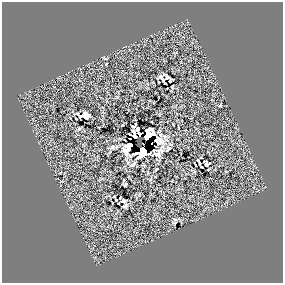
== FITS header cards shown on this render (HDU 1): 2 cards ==
NAXIS1  =                  281 /
NAXIS2  =                  281 /

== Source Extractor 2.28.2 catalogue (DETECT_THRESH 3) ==
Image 281 x 281 px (HDU 1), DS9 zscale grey, 1 PNG px = 1 image px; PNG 285 x 285 px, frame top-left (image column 1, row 281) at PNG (2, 2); no overlay
Background 0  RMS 33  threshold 98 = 3 sigma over >= 5 px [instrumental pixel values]
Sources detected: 35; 4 with non-positive FLUX_AUTO (blend fragments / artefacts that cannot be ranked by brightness) are not listed; the other 31 listed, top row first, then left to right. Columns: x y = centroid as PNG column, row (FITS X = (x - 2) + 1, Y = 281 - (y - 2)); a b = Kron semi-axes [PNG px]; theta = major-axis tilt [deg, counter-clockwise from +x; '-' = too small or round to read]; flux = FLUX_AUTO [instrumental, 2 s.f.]
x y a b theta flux
105 58 6 3 -9 2300
106 64 3 2 - 1300
167 77 6 3 -52 3700
162 79 10 5 -54 7100
170 81 6 3 47 850
220 105 4 4 - 2300
83 114 6 4 42 6800
80 116 8 3 -49 2400
76 118 3 2 - 1500
86 118 7 4 40 3000
134 126 7 3 57 3500
79 129 7 5 68 2000
138 129 4 3 - 6400
139 134 4 3 - 2400
149 135 5 3 - 10000
135 136 8 5 -63 6400
112 147 12 5 3 8300
159 153 11 7 43 17000
199 162 7 3 -62 5100
133 164 13 6 36 9400
206 164 5 4 - 7000
202 167 4 2 - 2200
156 169 5 3 - 2400
148 173 8 5 -83 4600
151 179 6 4 69 3200
125 185 4 3 - 3600
115 199 7 3 -62 4500
123 201 5 3 - 7000
119 203 2 2 - 1300
125 206 7 5 39 5600
175 219 7 4 -42 3500
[4 non-positive-flux detections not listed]